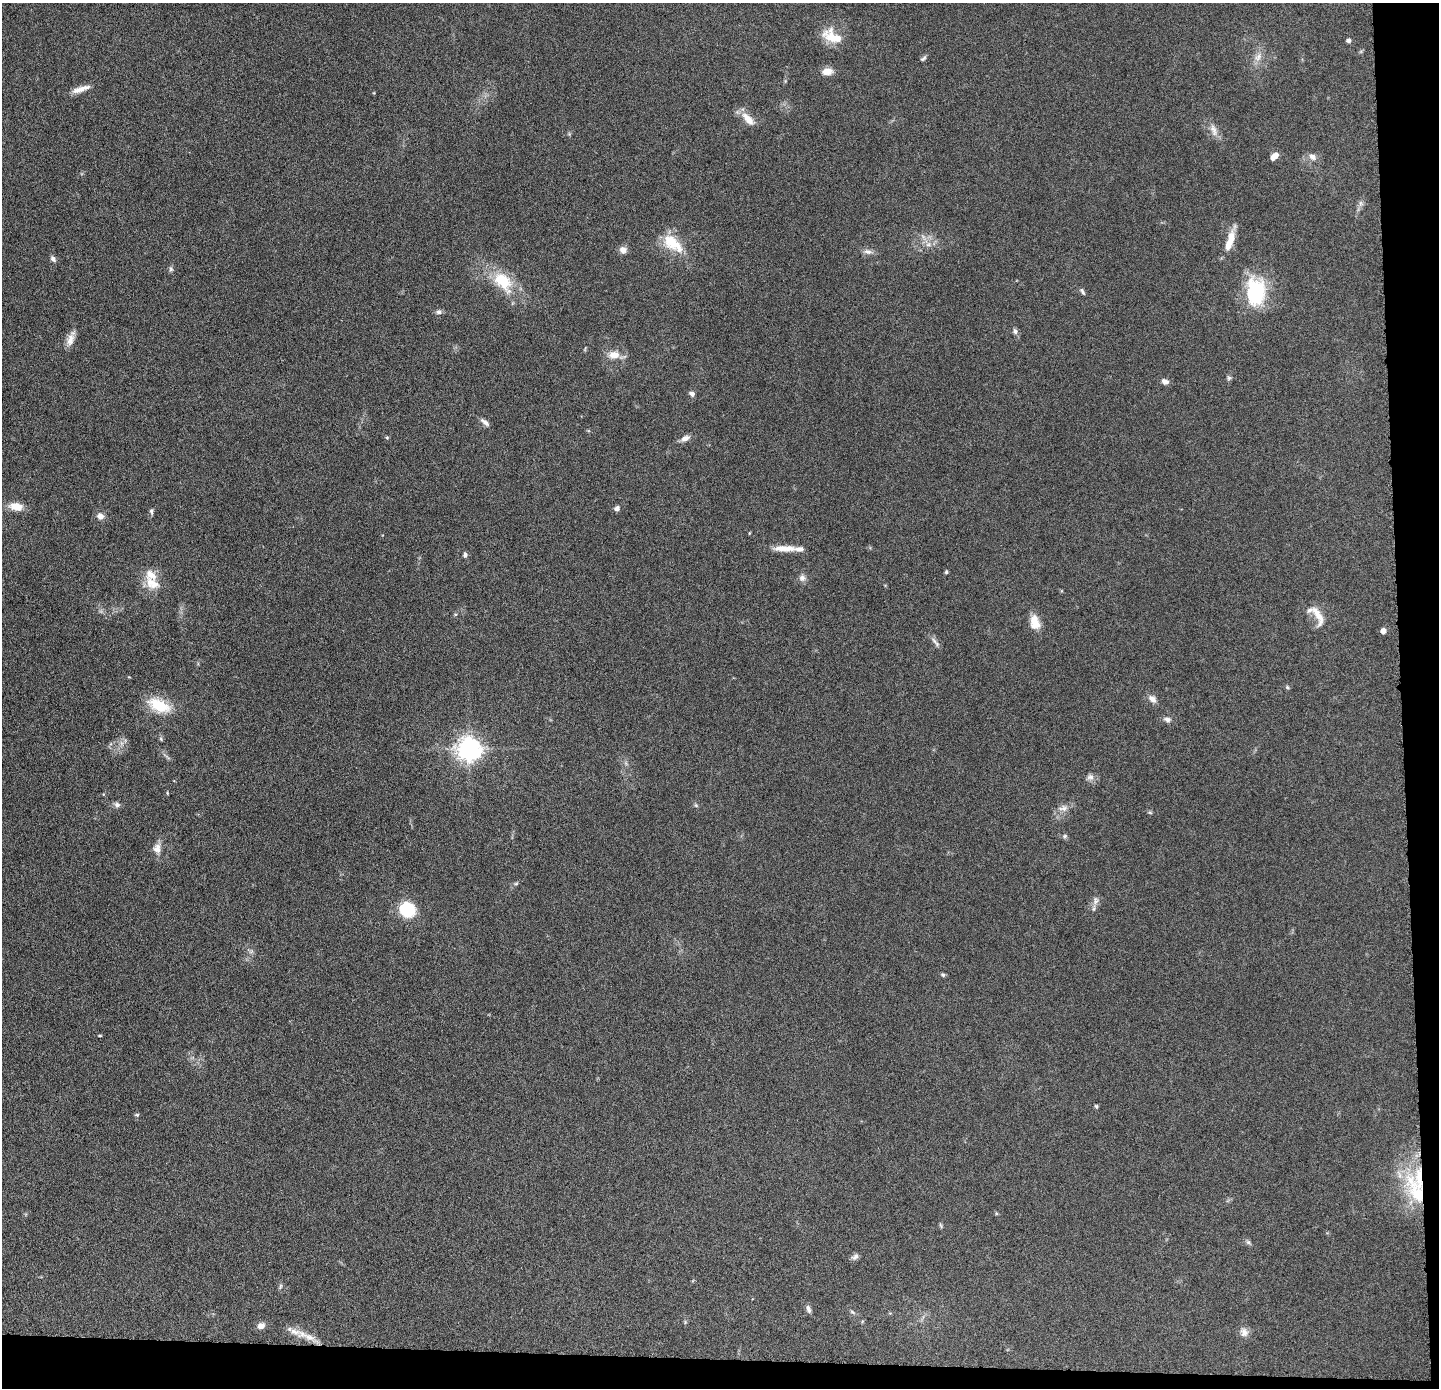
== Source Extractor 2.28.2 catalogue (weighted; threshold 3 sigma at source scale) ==
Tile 9 of 3 x 3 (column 3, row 3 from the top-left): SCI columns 2876-4312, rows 64-1449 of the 4313 x 4285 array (HDU 1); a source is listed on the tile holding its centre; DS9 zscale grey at full resolution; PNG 1441 x 1390 px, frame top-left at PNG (2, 3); no overlay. Shown black and unused: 5% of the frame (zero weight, under 4 of 8 exposures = <1% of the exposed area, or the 3 px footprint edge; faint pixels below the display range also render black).
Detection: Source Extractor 2.28.2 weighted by HDU 2 'WHT'; one run over the whole footprint, this tile lists its part. Background 0.132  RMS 0.0055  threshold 0.0224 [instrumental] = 3 sigma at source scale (4.09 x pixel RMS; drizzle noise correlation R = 1.36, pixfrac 0.8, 0.05/0.05 arcsec/px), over >= 5 px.
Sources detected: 85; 8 inside a brighter listed object's ellipse — not listed separately; the other 77 listed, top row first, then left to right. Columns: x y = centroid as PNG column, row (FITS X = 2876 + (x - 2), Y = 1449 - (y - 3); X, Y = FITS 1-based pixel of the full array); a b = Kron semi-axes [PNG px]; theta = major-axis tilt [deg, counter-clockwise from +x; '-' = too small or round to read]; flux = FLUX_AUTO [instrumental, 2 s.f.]
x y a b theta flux
832 37 27 16 -47 10
1348 40 6 5 - 1.3
1258 57 12 8 53 3.3
923 58 9 4 40 1
827 71 13 9 5 4.1
81 89 25 7 18 4.8
748 119 21 9 -47 6
1213 130 19 8 -70 3.9
1274 156 9 6 45 3.9
1312 157 10 7 -35 2.6
1361 203 7 5 -90 1.3
673 243 33 16 -40 15
928 244 8 5 29 1.7
1229 244 21 10 66 6.7
623 250 8 8 - 3.1
868 252 11 7 -10 2.3
53 259 8 6 -53 1.6
171 269 7 5 -78 1.1
503 281 31 19 -50 20
1082 291 9 4 -59 1.1
1256 292 34 23 -89 32
438 312 8 7 - 1.5
1015 331 8 7 - 1.5
71 339 22 8 71 4.3
614 355 14 9 -1 5.6
1229 378 7 5 45 0.94
1165 382 9 7 -18 2.1
692 394 8 6 -34 1.4
485 422 13 6 -38 2.1
685 438 10 7 29 2.9
16 507 16 9 -9 6.9
617 509 4 4 - 2.6
151 511 8 5 -88 1.2
100 516 9 8 - 2.8
749 533 4 3 - 0.43
782 548 25 8 1 6.5
465 555 6 5 - 1.3
946 572 4 4 - 0.82
151 575 19 14 -56 7.9
802 578 9 9 - 2.2
455 614 5 3 - 0.47
1318 616 31 10 -66 7.2
1035 622 18 11 -77 6.9
1383 631 5 5 - 3.3
937 644 11 5 -60 1.7
1287 687 5 4 - 0.69
1152 699 11 8 -44 3
159 705 31 15 -23 16
1167 719 11 6 -13 2
161 739 6 4 -72 0.69
121 743 7 4 -71 1.4
469 749 8 8 - 400
1090 777 10 9 - 2.3
117 805 8 7 - 1.6
696 805 6 5 - 0.77
1063 808 15 8 9 3.5
1150 813 6 4 -20 0.64
1065 836 7 5 34 1
157 848 13 10 76 3.8
516 884 6 4 2 0.69
1096 900 12 7 75 2.5
407 910 10 9 - 34
943 975 6 5 - 0.82
100 1036 5 3 - 0.53
1096 1106 4 4 - 0.79
137 1115 6 4 6 0.67
1417 1193 46 21 -54 37
996 1213 6 3 -72 0.57
941 1225 8 3 -71 0.69
1248 1242 7 6 - 1.2
855 1257 10 6 34 1.8
280 1286 8 4 81 0.92
808 1309 11 5 -70 1.6
852 1312 7 5 -36 0.95
261 1326 11 8 28 2.8
1244 1332 13 10 -67 3.1
309 1337 19 9 -18 5.6
Overlapping masked pixels (flux is a lower limit): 1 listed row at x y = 1417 1193